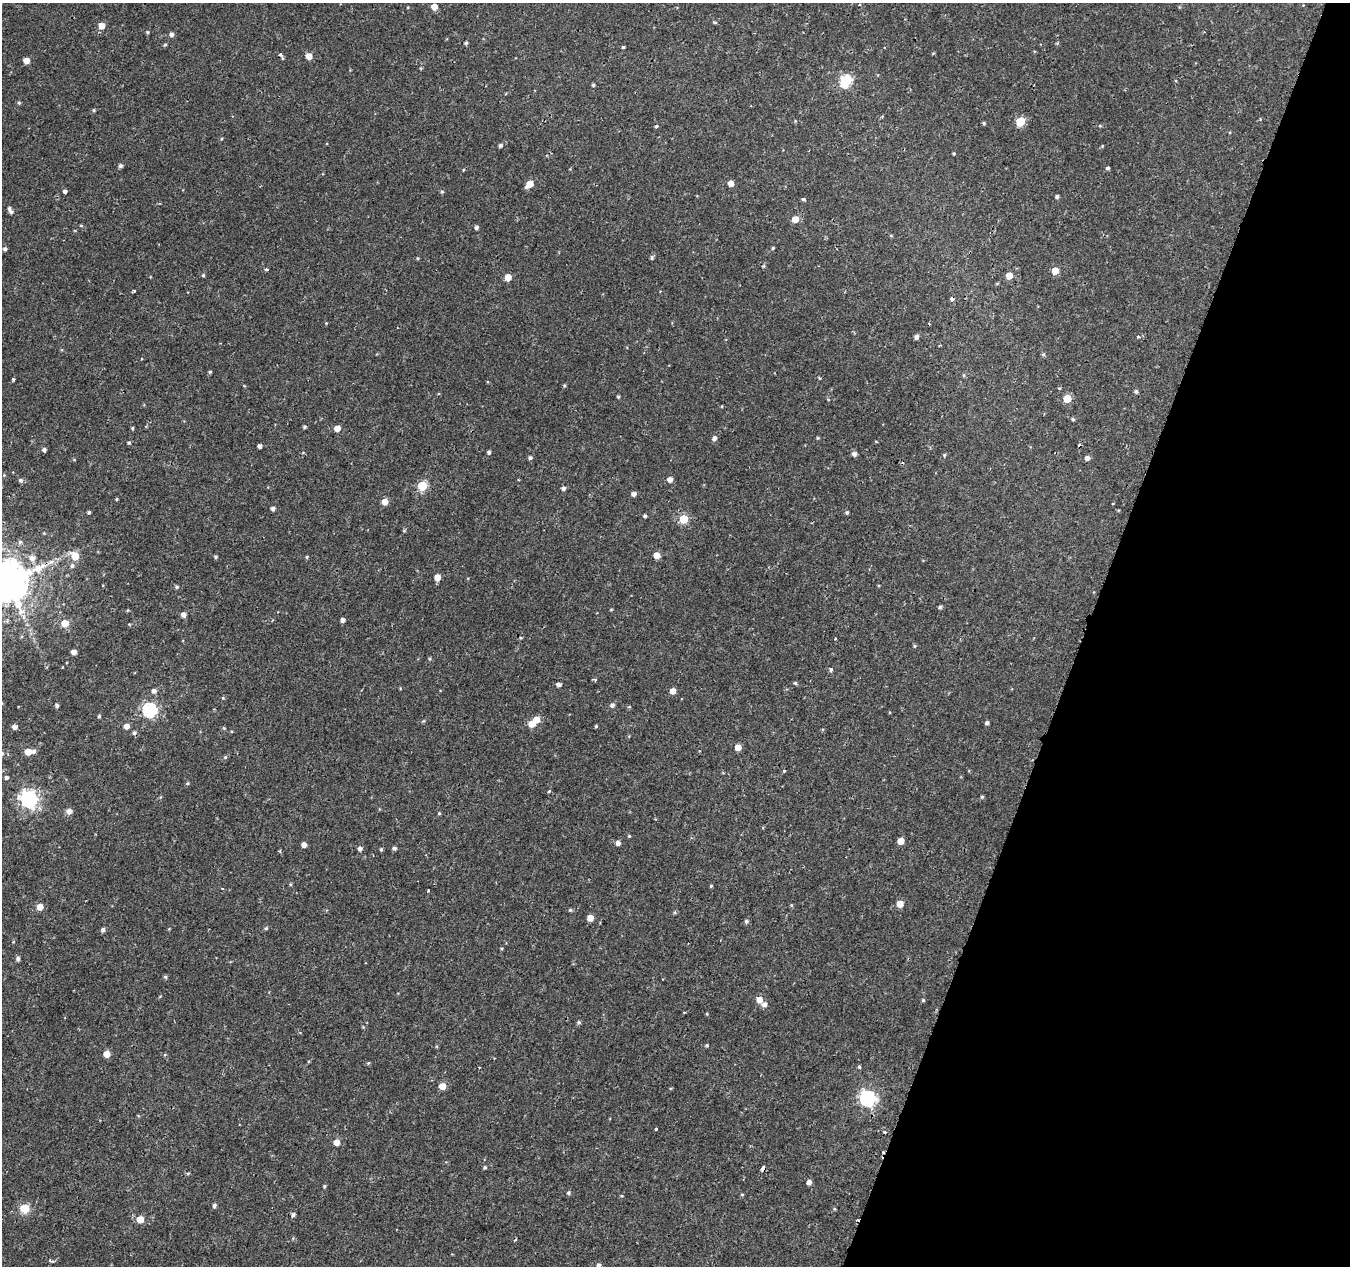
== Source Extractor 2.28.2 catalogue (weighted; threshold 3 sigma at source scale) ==
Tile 8 of 4 x 4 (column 4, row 2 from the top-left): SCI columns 4053-5400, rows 2809-4072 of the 5417 x 5589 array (HDU 1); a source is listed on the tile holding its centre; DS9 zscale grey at full resolution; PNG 1352 x 1268 px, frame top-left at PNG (2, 3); no overlay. Shown black and unused: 20% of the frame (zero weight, under 2 of 3 exposures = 2% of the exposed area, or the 3 px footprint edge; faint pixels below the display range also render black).
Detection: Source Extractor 2.28.2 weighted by HDU 2 'WHT'; one run over the whole footprint, this tile lists its part. Background 9.53e-04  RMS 0.0026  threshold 0.0118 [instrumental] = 3 sigma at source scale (4.5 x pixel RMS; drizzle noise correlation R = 1.50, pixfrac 1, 0.0396/0.0396 arcsec/px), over >= 5 px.
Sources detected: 187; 4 cosmic-ray / hot-pixel residue — not listed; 1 inside a brighter listed object's ellipse — not listed separately; the other 182 listed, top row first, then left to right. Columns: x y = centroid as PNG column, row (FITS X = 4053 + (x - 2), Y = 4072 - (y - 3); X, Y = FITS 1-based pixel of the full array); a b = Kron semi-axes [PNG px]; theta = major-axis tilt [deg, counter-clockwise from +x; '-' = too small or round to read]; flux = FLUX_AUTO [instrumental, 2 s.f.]
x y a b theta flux
434 7 5 5 - 2.6
715 22 6 3 0 0.27
102 26 5 5 - 2.8
147 32 4 4 - 0.29
171 34 5 5 - 0.9
466 43 4 4 - 0.39
623 47 3 3 - 0.31
280 55 7 3 -53 0.77
309 56 5 5 - 2.2
26 61 5 5 - 2.4
845 81 6 6 - 24
593 85 4 4 - 0.34
19 103 5 4 - 0.34
94 110 4 4 - 0.29
1020 122 5 5 - 10
984 123 5 4 - 0.32
656 126 4 3 - 0.39
500 145 4 4 - 0.55
1102 146 5 3 - 0.22
954 153 4 3 - 0.26
120 166 5 4 - 0.57
1107 168 4 3 - 0.69
731 183 5 5 - 1.9
529 184 6 5 - 4.1
65 191 4 4 - 1.2
442 192 5 4 - 0.35
1057 196 4 4 - 0.56
803 199 4 3 - 0.54
11 212 6 5 - 0.66
795 219 5 5 - 3.2
81 226 5 3 - 0.25
476 227 4 4 - 0.66
773 248 4 3 - 0.3
5 249 5 4 - 0.57
418 258 5 3 - 0.25
652 258 5 5 - 0.43
266 269 4 3 - 0.5
1055 271 5 5 - 4.4
203 275 5 4 - 0.32
1009 276 5 5 - 2.9
508 277 5 5 - 3.8
134 291 3 3 - 0.41
952 299 4 3 - 1.7
1138 336 3 3 - 1
916 337 5 4 - 0.78
1043 354 5 5 - 0.36
210 372 4 4 - 0.29
964 375 5 3 - 0.29
13 379 3 3 - 0.44
564 385 5 3 - 0.26
1059 388 4 2 - 0.2
1136 391 5 5 - 0.53
618 397 4 3 - 0.3
1067 399 5 5 - 6.5
1073 419 5 4 - 0.36
304 427 5 4 - 0.34
132 428 4 4 - 0.33
337 428 5 5 - 2.3
714 438 5 5 - 0.86
818 438 4 4 - 0.28
129 443 5 4 - 0.35
259 446 4 4 - 0.79
44 450 5 4 - 0.59
489 452 4 4 - 0.46
854 454 5 5 - 0.92
944 455 5 4 - 0.32
530 458 5 4 - 0.5
1087 458 4 4 - 1.1
21 480 5 5 - 0.6
670 480 5 5 - 1.4
422 486 5 5 - 12
563 488 5 4 - 0.68
634 494 5 4 - 0.99
116 499 5 3 - 0.24
385 502 5 5 - 2.1
273 508 4 4 - 0.8
847 512 4 4 - 0.39
89 513 4 3 - 0.36
645 516 3 3 - 0.43
684 519 5 5 - 9
44 533 4 4 - 0.2
20 542 6 6 - 0.5
656 555 5 5 - 3.1
75 556 7 6 - 3.9
215 557 5 4 - 0.35
307 557 5 4 - 0.31
32 558 9 8 - 1.4
51 562 7 6 - 0.93
72 566 6 5 - 0.59
437 577 5 5 - 2.4
8 582 11 11 - 1000
177 587 5 4 - 0.39
940 607 6 4 17 0.4
611 609 4 3 - 0.2
183 615 5 5 - 1
343 620 4 4 - 0.87
65 623 5 5 - 4.5
835 639 3 2 - 0.33
914 646 5 3 - 0.28
74 652 4 4 - 1.3
430 659 5 3 - 0.28
62 667 3 2 - 0.28
831 670 4 3 - 1.5
595 680 4 4 - 0.39
795 683 4 4 - 0.34
559 685 4 4 - 0.83
154 691 5 5 - 0.87
673 691 5 4 - 2.2
612 705 6 5 - 0.66
57 706 4 4 - 0.54
149 710 6 6 - 43
99 716 4 4 - 0.31
536 720 5 5 - 3.2
987 723 4 3 - 0.66
532 724 5 5 - 2.9
126 726 5 5 - 1.6
596 726 3 3 - 0.3
14 727 5 4 - 1.2
224 728 4 4 - 0.25
134 733 5 4 - 0.51
738 747 5 5 - 2.8
34 751 5 5 - 0.74
28 752 5 5 - 3
225 757 5 4 - 0.38
6 778 4 4 - 0.53
187 783 5 4 - 0.34
549 791 5 3 - 0.26
982 797 4 4 - 0.34
29 799 7 7 - 93
69 811 6 5 - 1.4
439 813 4 4 - 0.27
629 836 4 4 - 0.27
901 841 5 5 - 2.8
618 843 5 4 - 1.1
304 845 5 4 - 1.2
394 848 5 4 - 0.56
360 849 5 5 - 0.82
381 849 4 4 - 0.37
280 851 4 3 - 0.31
290 884 5 3 - 0.25
711 886 4 3 - 0.27
222 889 3 2 - 0.25
428 890 3 3 - 0.21
900 904 5 5 - 2.9
791 905 5 3 - 0.24
40 907 5 5 - 2.6
570 910 5 5 - 0.34
590 918 5 5 - 2.4
746 921 5 5 - 0.52
266 928 5 4 - 0.32
103 930 5 5 - 0.66
18 959 5 4 - 0.71
165 977 5 4 - 0.37
759 1000 6 5 - 2.3
923 1000 4 4 - 0.32
764 1004 6 5 - 1.1
707 1014 5 3 - 0.21
579 1022 5 5 - 0.45
707 1045 4 3 - 0.3
107 1054 5 5 - 2.9
368 1063 4 4 - 0.29
859 1067 5 4 - 0.32
442 1086 5 5 - 3.4
867 1098 7 6 - 63
656 1128 3 3 - 0.67
885 1132 4 3 - 0.44
336 1142 5 5 - 2.2
883 1152 3 3 - 0.21
485 1167 5 4 - 0.36
763 1168 4 3 - 2.3
188 1173 6 3 20 0.27
809 1182 5 4 - 1.2
324 1186 4 4 - 0.28
568 1193 5 5 - 0.42
742 1194 5 3 - 0.22
214 1205 5 4 - 0.57
25 1208 5 5 - 12
834 1209 5 3 - 0.25
293 1215 5 4 - 0.56
140 1219 5 5 - 3.6
50 1261 5 3 - 0.47
598 1265 5 5 - 0.7
Overlapping masked pixels (flux is a lower limit): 3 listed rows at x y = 952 299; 883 1152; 763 1168
Isophote crosses this tile's border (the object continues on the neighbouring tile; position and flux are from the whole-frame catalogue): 2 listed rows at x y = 8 582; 598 1265